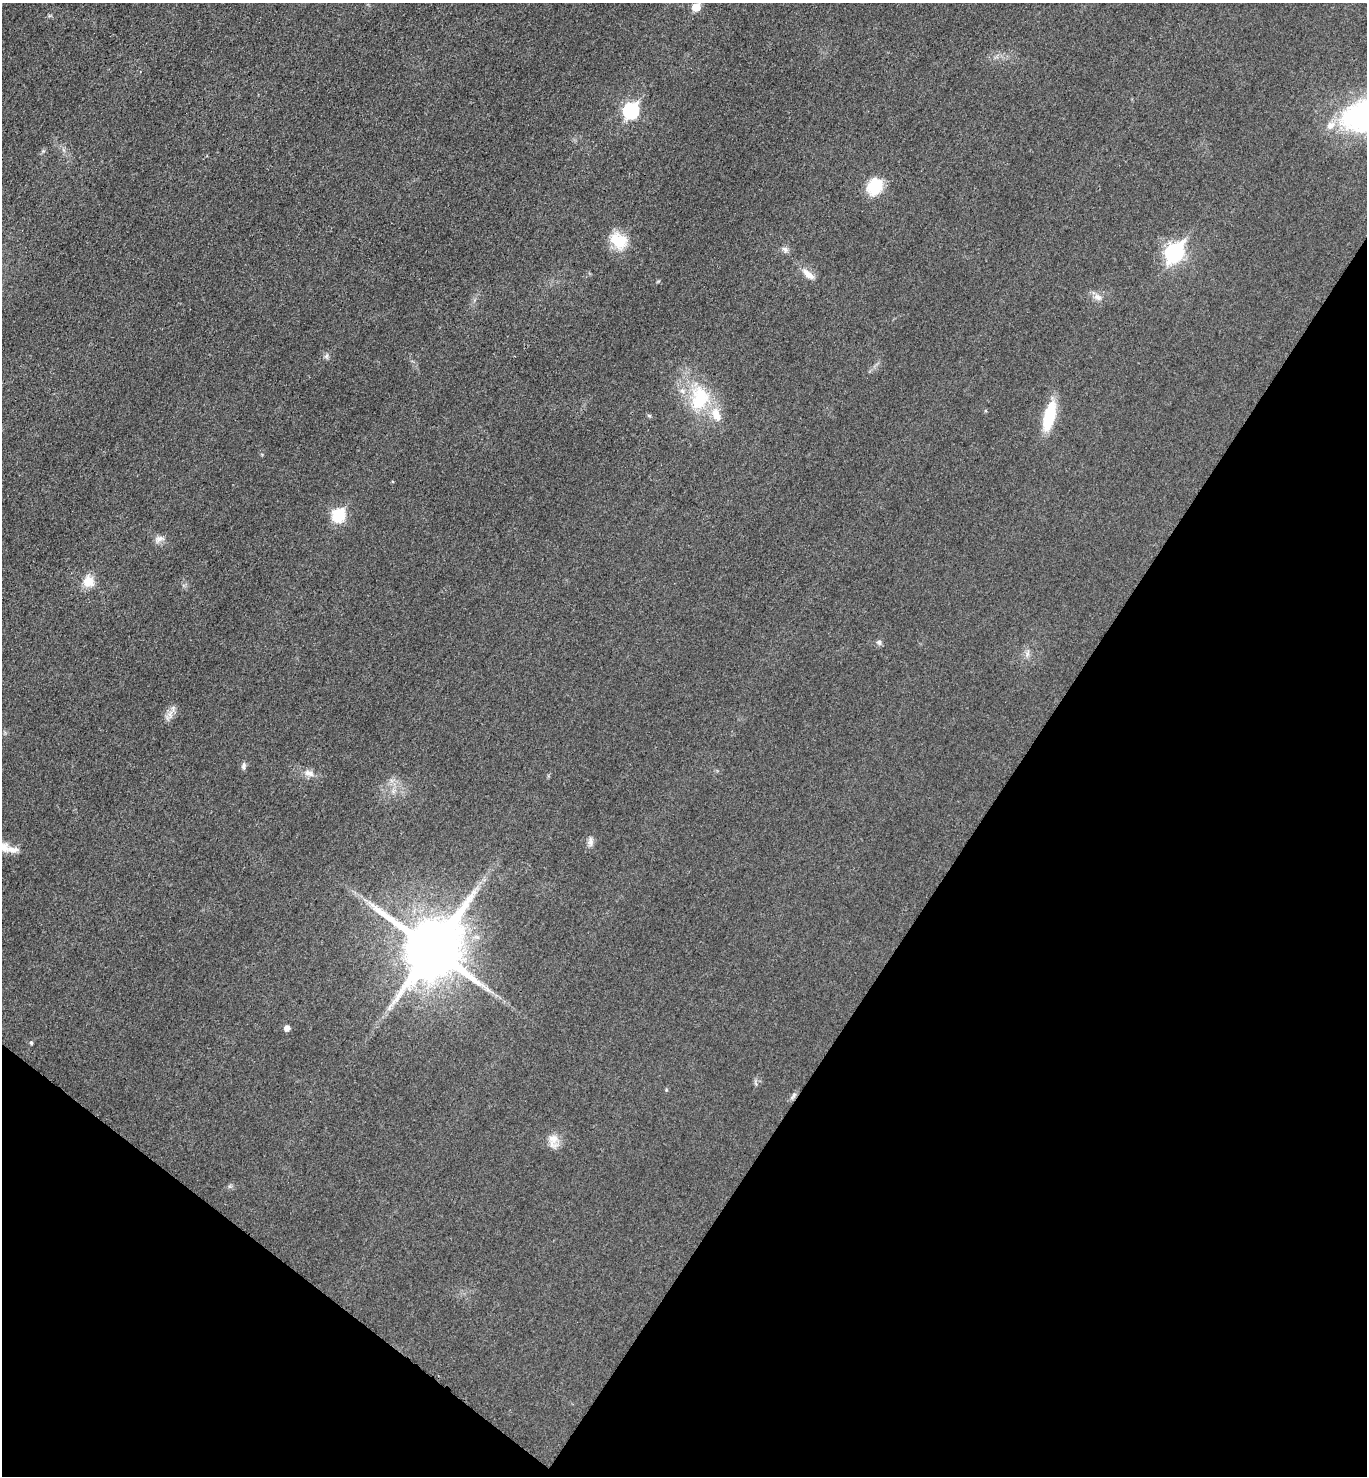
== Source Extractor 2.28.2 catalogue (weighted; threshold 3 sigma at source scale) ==
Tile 15 of 4 x 4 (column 3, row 4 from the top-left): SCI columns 2893-4257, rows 12-1485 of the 5923 x 5917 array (HDU 1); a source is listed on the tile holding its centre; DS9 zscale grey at full resolution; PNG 1369 x 1478 px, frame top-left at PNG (2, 3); no overlay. Shown black and unused: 31% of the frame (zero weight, under 3 of 4 exposures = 1% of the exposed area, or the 3 px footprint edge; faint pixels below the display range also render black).
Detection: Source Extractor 2.28.2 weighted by HDU 2 'WHT'; one run over the whole footprint, this tile lists its part. Background 0.0209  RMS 0.0058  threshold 0.0262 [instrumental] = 3 sigma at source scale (4.5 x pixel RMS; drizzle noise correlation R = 1.50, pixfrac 1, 0.05/0.05 arcsec/px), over >= 5 px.
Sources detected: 32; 3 inside a brighter listed object's ellipse — not listed separately; the other 29 listed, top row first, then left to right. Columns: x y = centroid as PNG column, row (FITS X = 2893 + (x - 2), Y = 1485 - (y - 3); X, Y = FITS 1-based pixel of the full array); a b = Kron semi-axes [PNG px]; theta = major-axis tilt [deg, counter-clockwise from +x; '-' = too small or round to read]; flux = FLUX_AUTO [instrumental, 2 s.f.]
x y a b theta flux
696 7 6 6 - 12
631 111 8 7 - 100
1365 115 52 33 12 110
875 186 15 12 66 24
619 241 23 18 -43 15
785 249 9 6 -37 2
1174 252 10 8 54 170
808 274 19 8 -40 5.5
1097 297 12 8 -31 3.4
327 356 7 4 88 1.2
700 398 35 25 79 33
649 416 6 5 - 0.82
1049 416 28 10 75 30
339 515 7 6 - 54
159 539 14 9 20 3.4
88 582 14 13 - 8.4
879 642 7 6 - 1.6
1027 654 12 6 76 2.4
170 714 13 7 89 3.7
244 766 9 6 82 1.6
309 773 15 8 -21 4.1
590 842 14 6 90 2.6
12 850 20 9 -5 5.2
432 949 19 17 55 4700
287 1028 5 5 - 3.4
31 1043 5 4 - 0.83
666 1090 6 3 73 0.59
793 1096 13 4 56 1.6
553 1141 21 12 -86 6.1
Isophote crosses this tile's border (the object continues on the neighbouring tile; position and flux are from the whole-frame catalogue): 1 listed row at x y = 1365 115